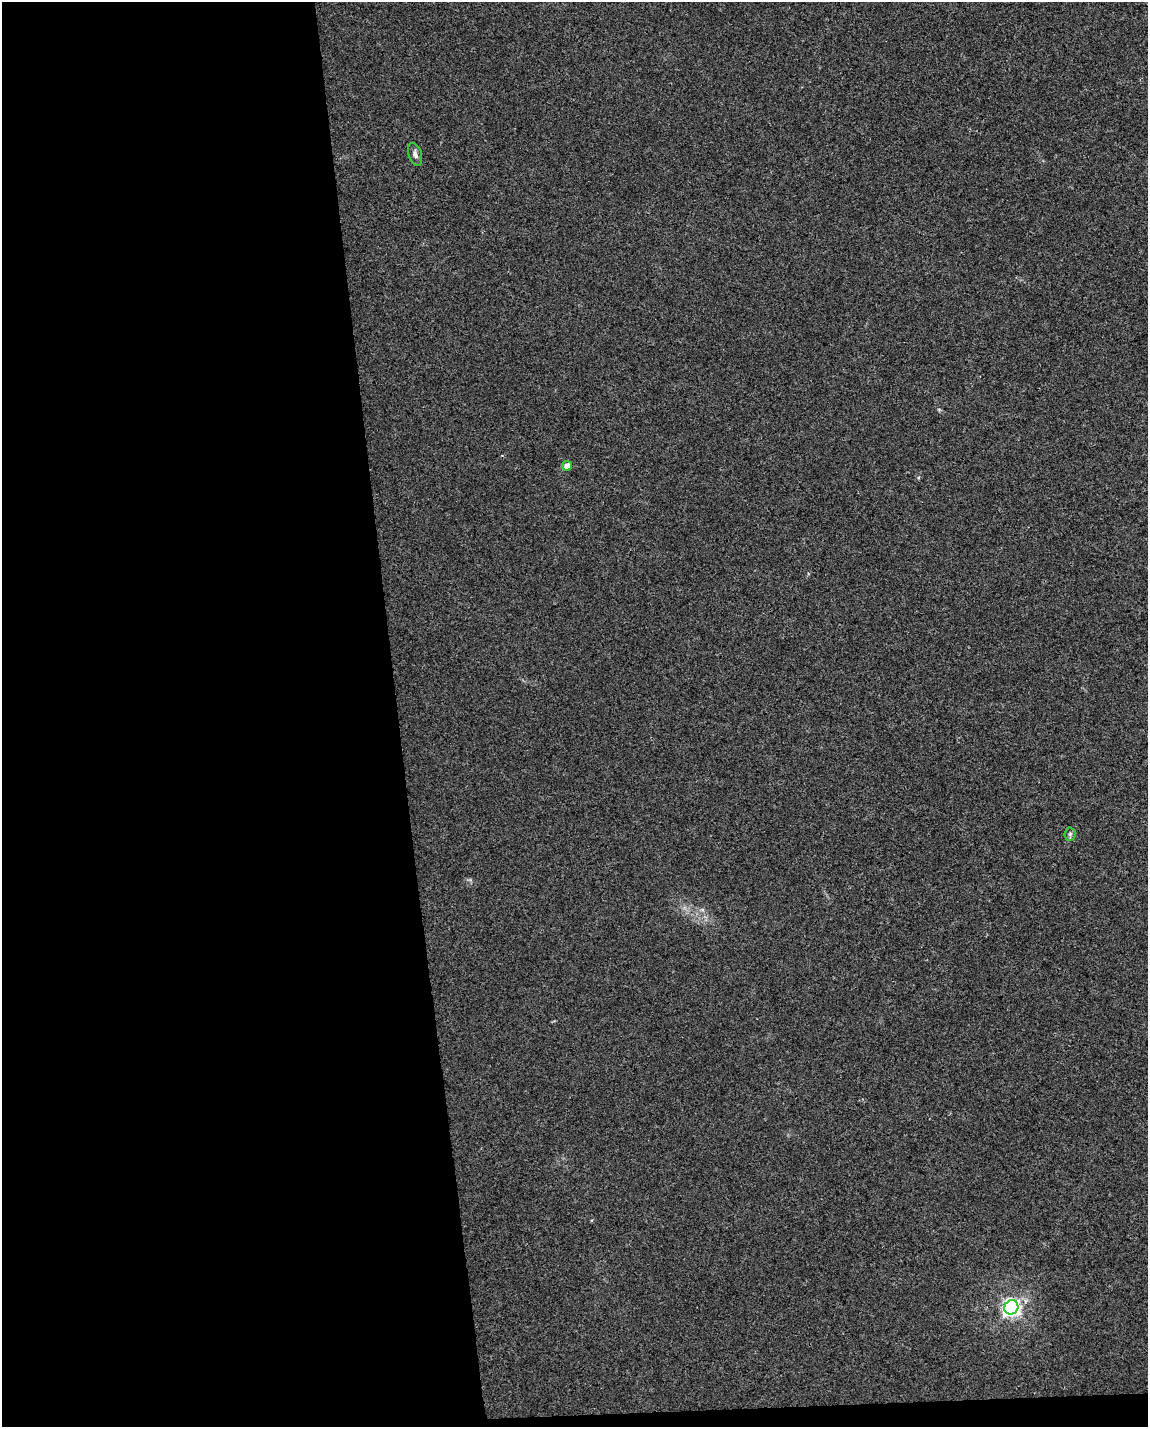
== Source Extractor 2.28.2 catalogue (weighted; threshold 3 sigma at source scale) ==
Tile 9 of 4 x 3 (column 1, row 3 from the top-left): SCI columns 1-1146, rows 53-1477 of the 4584 x 4338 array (HDU 1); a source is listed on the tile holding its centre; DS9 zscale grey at full resolution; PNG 1150 x 1429 px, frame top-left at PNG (2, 2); each listed source drawn as its Kron ellipse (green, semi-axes under 4 px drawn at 4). Shown black and unused: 36% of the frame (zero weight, under 3 of 4 exposures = <1% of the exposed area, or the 3 px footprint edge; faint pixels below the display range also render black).
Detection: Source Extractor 2.28.2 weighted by HDU 2 'WHT'; one run over the whole footprint, this tile lists its part. Background 0.00662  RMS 0.0031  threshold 0.0141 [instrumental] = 3 sigma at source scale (4.5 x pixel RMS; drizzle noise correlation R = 1.50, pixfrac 1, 0.0396/0.0396 arcsec/px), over >= 5 px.
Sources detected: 4; all 4 listed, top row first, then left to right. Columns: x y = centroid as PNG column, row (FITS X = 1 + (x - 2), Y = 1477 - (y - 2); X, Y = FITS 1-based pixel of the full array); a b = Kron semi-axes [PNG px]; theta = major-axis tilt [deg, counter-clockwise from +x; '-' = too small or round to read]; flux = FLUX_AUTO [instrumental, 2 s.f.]
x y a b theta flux
415 154 12 6 -73 1.4
567 466 5 4 - 2.9
1070 834 6 5 - 0.62
1011 1307 7 6 - 130